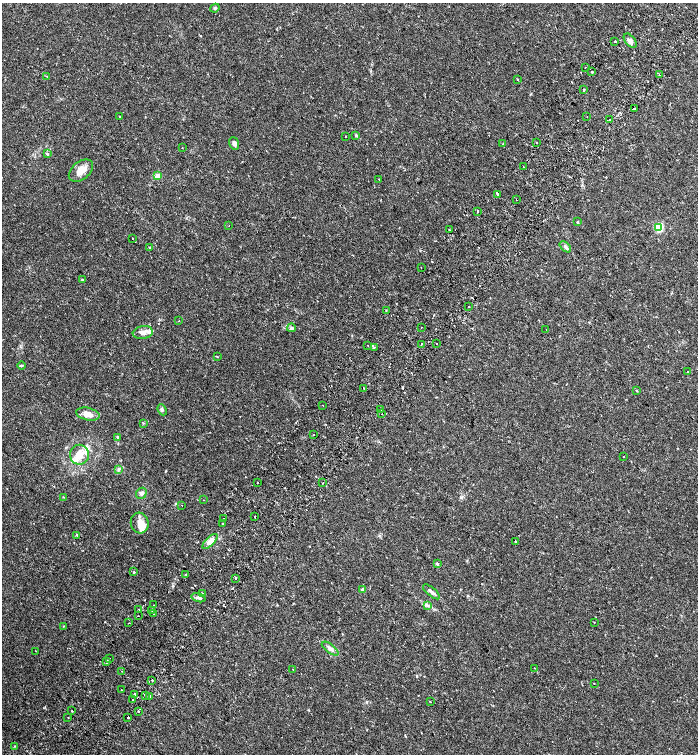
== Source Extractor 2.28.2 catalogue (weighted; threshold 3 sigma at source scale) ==
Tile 10 of 4 x 4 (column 2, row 3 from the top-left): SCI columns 1727-3117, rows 1574-3076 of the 6172 x 6159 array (HDU 1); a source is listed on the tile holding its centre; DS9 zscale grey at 2 x 2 block average (1 PNG px = mean of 2 x 2 image px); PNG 700 x 756 px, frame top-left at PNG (2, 3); each listed source drawn as its Kron ellipse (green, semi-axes under 4 px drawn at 4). Shown black and unused: <1% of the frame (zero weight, under 2 of 3 exposures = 5% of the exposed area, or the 3 px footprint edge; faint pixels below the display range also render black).
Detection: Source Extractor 2.28.2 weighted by HDU 2 'WHT'; one run over the whole footprint, this tile lists its part. Background 0.0147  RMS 0.0035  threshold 0.0157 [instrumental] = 3 sigma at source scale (4.5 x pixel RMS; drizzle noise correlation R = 1.50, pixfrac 1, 0.0396/0.0396 arcsec/px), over >= 5 px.
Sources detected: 131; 15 cosmic-ray / hot-pixel residue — neither listed nor drawn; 3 inside a brighter listed object's ellipse — not listed separately; the other 113 listed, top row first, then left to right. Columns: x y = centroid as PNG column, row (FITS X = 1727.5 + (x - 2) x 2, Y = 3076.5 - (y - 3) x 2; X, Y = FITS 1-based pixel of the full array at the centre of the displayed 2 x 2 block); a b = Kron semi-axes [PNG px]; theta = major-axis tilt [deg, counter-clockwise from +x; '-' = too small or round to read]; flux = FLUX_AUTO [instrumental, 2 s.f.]
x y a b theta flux
215 8 5 3 - 0.94
615 41 2 2 - 2.3
630 41 8 5 -51 2.7
585 67 2 2 - 0.33
592 72 3 2 - 5.6
660 75 2 2 - 0.57
47 76 2 2 - 0.38
517 79 2 2 - 0.47
584 89 2 2 - 6.5
634 108 2 2 - 2.5
120 117 2 2 - 0.43
587 117 2 2 - 0.29
609 120 2 2 - 1.1
356 135 3 3 - 0.83
345 136 2 2 - 0.85
234 143 6 4 -68 2.4
537 143 2 2 - 0.82
503 144 3 2 - 0.55
182 147 2 2 - 0.51
47 154 3 3 - 1.2
523 167 2 2 - 0.44
81 171 14 9 39 8.1
158 176 3 2 - 11
379 180 2 2 - 1.1
498 194 4 2 - 9
516 199 2 2 - 0.82
477 211 3 2 - 1.8
577 222 3 2 - 0.52
229 226 2 2 - 0.35
659 227 3 3 - 60
449 230 2 2 - 0.62
132 238 2 2 - 1.6
149 247 2 2 - 0.45
565 247 7 3 -40 1.5
421 268 2 2 - 0.38
82 280 2 2 - 1.7
469 306 2 2 - 1
386 310 2 2 - 0.67
179 321 2 2 - 0.41
422 327 2 2 - 1.2
291 328 4 3 - 1.1
546 329 2 2 - 0.29
143 333 10 6 8 4.3
422 344 2 2 - 1.2
436 344 2 2 - 0.54
368 345 2 2 - 0.67
374 348 2 2 - 1.4
217 357 2 2 - 1.1
22 365 4 2 - 0.7
688 372 2 2 - 1.4
364 388 2 2 - 0.99
637 391 3 2 - 0.48
323 405 2 2 - 0.6
162 410 6 4 -66 1.5
381 410 2 2 - 0.99
88 414 12 6 -12 6
382 414 2 2 - 0.47
143 423 3 2 - 0.47
313 435 2 2 - 1.2
117 437 3 2 - 0.63
80 455 10 9 - 9.3
623 457 2 2 - 0.27
119 469 4 3 - 0.99
258 483 2 2 - 1.3
323 483 2 2 - 1.2
141 493 6 5 - 2
63 497 3 2 - 0.37
204 500 2 2 - 0.23
182 505 2 2 - 0.52
255 517 2 2 - 2.1
224 518 2 2 - 1.5
140 523 10 9 - 7.2
222 524 2 2 - 1.5
77 535 2 2 - 1.3
210 541 10 4 44 6.8
515 541 2 2 - 1.3
437 564 3 2 - 1.4
134 572 2 2 - 1.8
185 574 2 2 - 0.42
235 578 3 2 - 0.94
363 590 2 2 - 4.3
431 592 10 3 -41 2.6
202 593 2 2 - 1.8
198 598 7 3 -16 2.4
154 605 2 2 - 1.1
427 605 3 3 - 0.97
138 610 2 2 - 2
152 610 3 2 - 0.43
153 614 2 2 - 0.5
138 616 2 2 - 0.25
594 622 2 2 - 0.35
129 623 2 2 - 0.57
63 626 3 2 - 0.4
330 649 10 4 -36 3.1
36 651 2 2 - 0.41
110 659 2 2 - 1
106 662 2 2 - 2.8
535 668 2 2 - 0.36
293 669 2 2 - 0.39
122 671 2 2 - 0.76
152 680 2 2 - 0.63
594 683 2 2 - 0.38
122 690 2 2 - 1.6
135 694 2 2 - 4.9
145 695 2 2 - 2.6
149 697 4 2 - 1.4
133 700 2 2 - 0.59
430 702 2 2 - 0.86
72 711 2 2 - 0.44
138 711 2 2 - 2.7
68 718 2 2 - 1
128 718 2 2 - 8.6
15 746 2 2 - 1.1
Overlapping masked pixels (flux is a lower limit): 2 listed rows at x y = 584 89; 516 199
Diffuse or blended objects may show on this block-average render without a row.